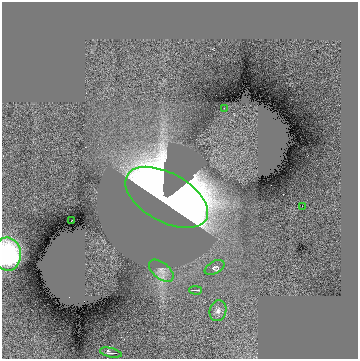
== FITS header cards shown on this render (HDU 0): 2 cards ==
NAXIS1  =                  356
NAXIS2  =                  357

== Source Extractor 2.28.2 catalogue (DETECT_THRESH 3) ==
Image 356 x 357 px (HDU 0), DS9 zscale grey, 1 PNG px = 1 image px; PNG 360 x 361 px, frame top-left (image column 1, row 357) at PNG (2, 2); each listed source drawn as its Kron ellipse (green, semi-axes under 4 px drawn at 4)
Background -1.07e-06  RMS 1.7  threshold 5.05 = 3 sigma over >= 5 px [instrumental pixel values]
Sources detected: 10; all 10 listed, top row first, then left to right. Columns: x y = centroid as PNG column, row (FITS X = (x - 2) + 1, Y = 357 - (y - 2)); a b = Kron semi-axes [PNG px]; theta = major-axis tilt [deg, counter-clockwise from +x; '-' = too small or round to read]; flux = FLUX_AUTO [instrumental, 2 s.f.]
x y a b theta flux
224 108 2 2 - 94
167 197 45 24 -29 270000
302 206 2 2 - 120
71 221 2 2 - 64
7 254 16 14 -85 13000
215 267 11 6 28 290
161 271 14 8 -40 740
196 290 6 2 -2 160
218 311 10 8 75 510
111 353 11 4 -13 480
At the frame edge (FLAGS 8, measured only in part): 1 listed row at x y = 7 254